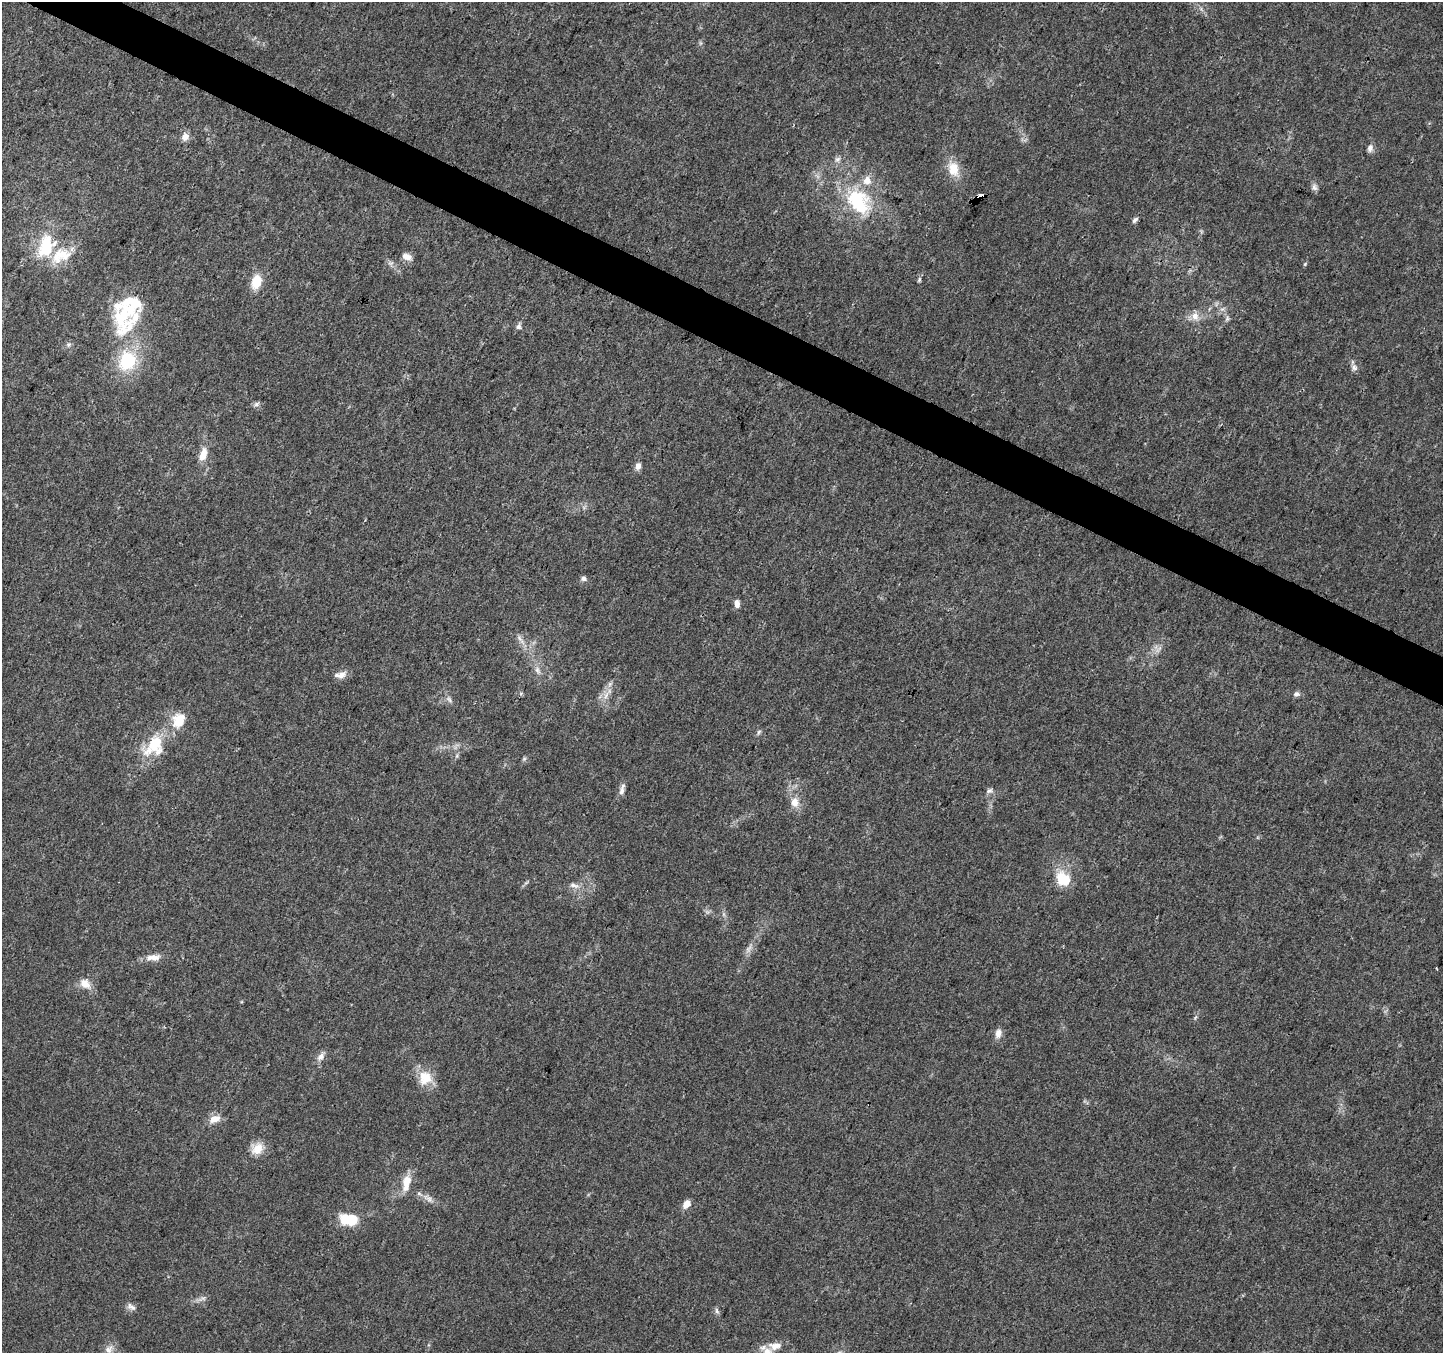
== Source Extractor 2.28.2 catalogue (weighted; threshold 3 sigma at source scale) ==
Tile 11 of 4 x 4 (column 3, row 3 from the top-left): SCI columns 2883-4323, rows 1549-2899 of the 5770 x 5865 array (HDU 1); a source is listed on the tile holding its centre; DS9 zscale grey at full resolution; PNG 1445 x 1355 px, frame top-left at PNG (2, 2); no overlay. Shown black and unused: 3% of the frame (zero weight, under 3 of 4 exposures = <1% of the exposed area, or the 3 px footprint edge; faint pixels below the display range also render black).
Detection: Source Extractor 2.28.2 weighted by HDU 2 'WHT'; one run over the whole footprint, this tile lists its part. Background 0.0205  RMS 0.0032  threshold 0.0145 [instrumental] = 3 sigma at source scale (4.5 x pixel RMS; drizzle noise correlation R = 1.50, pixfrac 1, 0.0396/0.0396 arcsec/px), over >= 5 px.
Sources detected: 70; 1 too faint to see at this stretch — not listed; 13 inside a brighter listed object's ellipse — not listed separately; the other 56 listed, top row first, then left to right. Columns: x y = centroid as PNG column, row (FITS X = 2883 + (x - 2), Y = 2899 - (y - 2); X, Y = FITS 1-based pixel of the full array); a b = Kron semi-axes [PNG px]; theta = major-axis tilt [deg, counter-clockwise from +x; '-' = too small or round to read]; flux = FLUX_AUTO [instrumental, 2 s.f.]
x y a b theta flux
700 43 7 4 -72 0.5
185 137 10 9 - 2.1
1370 148 9 7 69 1.4
837 159 9 6 27 1.1
953 169 20 13 -74 6.2
1314 187 9 8 - 1.2
980 197 7 4 20 92
857 200 36 33 -21 24
1135 220 9 5 48 0.84
46 246 33 21 70 16
407 257 13 8 -20 2.1
1305 264 6 4 46 0.38
919 279 7 5 65 0.57
256 282 14 9 75 7.1
1222 309 7 4 32 0.82
122 316 55 31 71 22
1195 316 11 10 - 2.8
1227 319 7 5 80 0.74
518 326 8 7 - 1
1354 367 9 8 - 1.3
256 404 7 6 - 0.84
203 454 16 8 71 4.2
638 466 9 7 78 1.5
583 579 8 6 -3 0.95
737 603 9 6 -83 1.8
520 639 16 5 -55 1.8
1159 649 12 3 41 1
537 670 11 7 -71 1.6
340 675 16 7 8 2.2
1296 694 8 6 22 1
606 695 13 5 64 2
449 700 10 5 -55 0.95
759 732 8 5 61 0.65
154 745 39 19 50 14
622 789 16 6 76 1.6
989 791 10 6 30 0.98
795 802 13 10 -81 3.5
1063 879 22 18 -48 8.5
574 885 15 6 -11 1.7
153 957 21 8 3 3
85 983 16 11 -39 3.4
998 1033 12 8 81 2.1
321 1056 12 8 53 1.8
425 1078 19 19 - 6.7
214 1119 16 10 22 3
257 1149 16 13 40 4.5
407 1181 19 12 65 4.6
419 1194 7 4 -2 0.63
429 1199 9 6 -59 1.3
687 1204 7 5 52 4.3
350 1220 17 10 -4 13
202 1299 11 4 23 1.1
131 1307 13 7 -31 1.4
717 1311 9 5 -76 0.81
775 1346 19 10 2 3.9
109 1349 13 10 53 2.2
Overlapping masked pixels (flux is a lower limit): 1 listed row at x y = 980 197